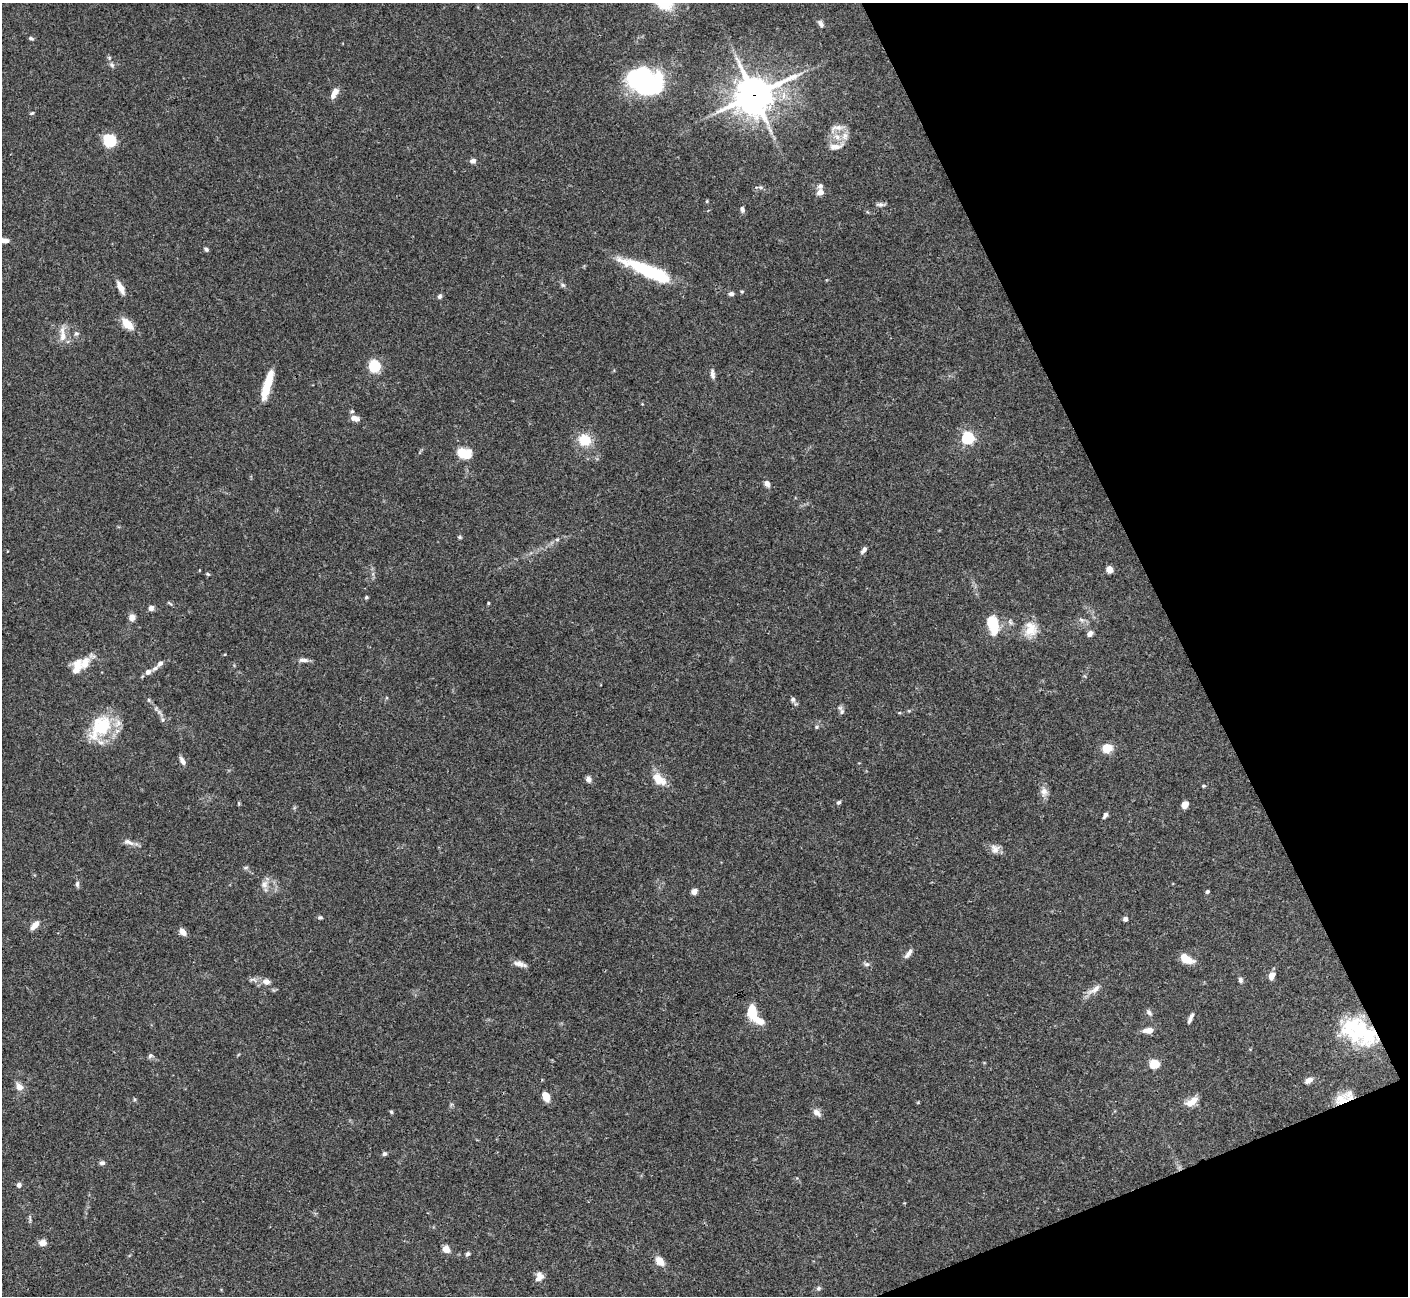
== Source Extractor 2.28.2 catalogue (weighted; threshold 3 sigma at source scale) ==
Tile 12 of 4 x 4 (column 4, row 3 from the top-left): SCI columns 4221-5626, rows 1581-2874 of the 5628 x 5617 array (HDU 1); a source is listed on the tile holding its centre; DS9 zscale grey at full resolution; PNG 1410 x 1298 px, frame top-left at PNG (2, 3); no overlay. Shown black and unused: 20% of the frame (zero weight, under 3 of 4 exposures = <1% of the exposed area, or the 3 px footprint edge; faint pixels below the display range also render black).
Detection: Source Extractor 2.28.2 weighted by HDU 2 'WHT'; one run over the whole footprint, this tile lists its part. Background 0.0665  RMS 0.0031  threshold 0.0139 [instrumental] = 3 sigma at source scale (4.5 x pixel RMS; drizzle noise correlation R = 1.50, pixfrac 1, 0.05/0.05 arcsec/px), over >= 5 px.
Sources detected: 127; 4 inside a brighter object's white glare — not listed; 8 inside a brighter listed object's ellipse — not listed separately; the other 115 listed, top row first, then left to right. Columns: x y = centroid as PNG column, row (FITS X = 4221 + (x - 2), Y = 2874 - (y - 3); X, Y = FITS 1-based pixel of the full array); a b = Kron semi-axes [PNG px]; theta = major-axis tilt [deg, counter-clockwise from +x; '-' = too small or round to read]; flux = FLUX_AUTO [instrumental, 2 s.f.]
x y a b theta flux
821 24 11 6 -53 0.98
31 38 7 4 -21 0.48
112 65 8 6 -57 0.85
644 82 33 20 -29 48
334 93 12 6 61 2.6
754 95 14 12 28 690
32 113 5 4 - 0.38
837 128 22 8 15 2.6
845 136 11 9 88 2.3
110 140 11 10 - 12
835 147 19 7 7 2.4
473 161 8 6 12 1.1
760 187 6 4 -18 0.55
820 192 9 7 20 1.7
707 201 4 4 - 0.32
880 204 12 5 0 0.9
742 209 8 5 -74 0.89
4 240 8 5 -6 1.9
206 249 6 5 - 0.62
654 273 58 10 -22 27
563 285 6 5 - 0.6
121 288 14 6 -62 3
742 291 5 3 - 0.31
731 294 6 5 - 0.8
440 296 5 5 - 0.8
127 324 17 9 -47 4.2
76 333 6 6 - 0.74
63 336 14 10 80 2.9
374 366 6 6 - 25
712 374 12 5 -81 1.2
267 385 29 7 73 9.9
352 411 5 5 - 0.54
354 418 9 6 -11 2.1
968 438 6 5 - 45
585 440 17 15 -35 6.1
461 452 10 7 -57 6.6
767 483 7 6 - 1.5
460 537 6 4 -21 0.42
557 540 6 4 1 0.47
864 550 10 5 52 1.1
1110 569 5 5 - 3.4
208 574 5 4 - 0.4
366 597 5 4 - 0.43
488 603 4 3 - 0.33
170 604 9 2 -49 0.38
151 608 6 5 - 1.4
132 617 8 7 - 1.8
994 627 16 9 88 9.2
1031 629 20 16 -84 5.5
1090 634 8 6 43 1.5
225 654 4 3 - 0.25
303 660 15 5 -2 1.3
85 663 19 15 50 4.8
155 668 10 5 33 0.98
148 672 7 6 - 1.3
793 699 7 6 - 0.82
149 700 6 4 -72 0.4
842 711 10 6 -82 0.92
163 720 7 6 - 0.75
101 727 35 22 52 16
817 727 6 5 - 0.5
1107 748 10 8 17 4.8
182 761 10 5 -59 1.3
588 779 7 6 - 1.4
659 779 22 13 -38 4.5
1204 786 5 4 - 0.39
1044 792 13 10 84 1.9
838 802 5 4 - 0.61
239 803 6 3 73 0.32
1185 805 6 5 - 2.6
1105 815 7 5 58 0.87
128 842 16 7 -22 1.7
995 849 13 11 -67 2.1
246 868 8 4 9 0.53
77 884 8 5 84 0.78
264 884 11 9 53 2
1207 891 4 3 - 0.66
694 892 6 5 - 1.9
320 917 6 4 -5 0.49
1125 919 5 5 - 1.3
35 925 13 6 47 2.2
183 932 8 5 -45 2.3
908 953 15 5 53 1.5
1185 960 18 7 -12 3.8
520 964 17 6 -14 1.9
866 964 8 6 -14 0.8
1271 976 8 6 55 2.4
1240 980 8 6 -79 0.78
266 982 10 8 -18 1.8
1094 989 23 7 32 2.5
752 1012 13 8 -84 9.5
1149 1012 9 6 -43 0.93
1191 1018 12 4 66 1.2
759 1021 14 9 -25 3.2
1148 1030 12 6 2 2.4
1360 1030 51 21 -34 23
150 1056 7 6 - 0.7
1154 1064 10 8 1 4.4
1309 1080 9 6 30 1.6
19 1086 10 7 -53 2.3
546 1097 9 6 -64 4.8
1342 1099 20 14 19 5.7
1192 1101 14 7 34 3.7
391 1112 5 4 - 0.42
817 1113 11 7 -42 1.6
384 1154 5 5 - 0.68
102 1163 6 5 - 0.93
19 1185 7 6 - 0.81
30 1218 13 3 -86 0.55
43 1243 8 7 - 2.2
446 1249 8 7 - 2.2
468 1254 7 5 56 0.65
660 1261 11 7 -50 3.3
539 1277 12 7 36 1.8
819 1288 6 6 - 0.69
Overlapping masked pixels (flux is a lower limit): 3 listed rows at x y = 754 95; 1360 1030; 1342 1099
Isophote crosses this tile's border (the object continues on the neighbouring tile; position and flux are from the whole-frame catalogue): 1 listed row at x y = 4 240